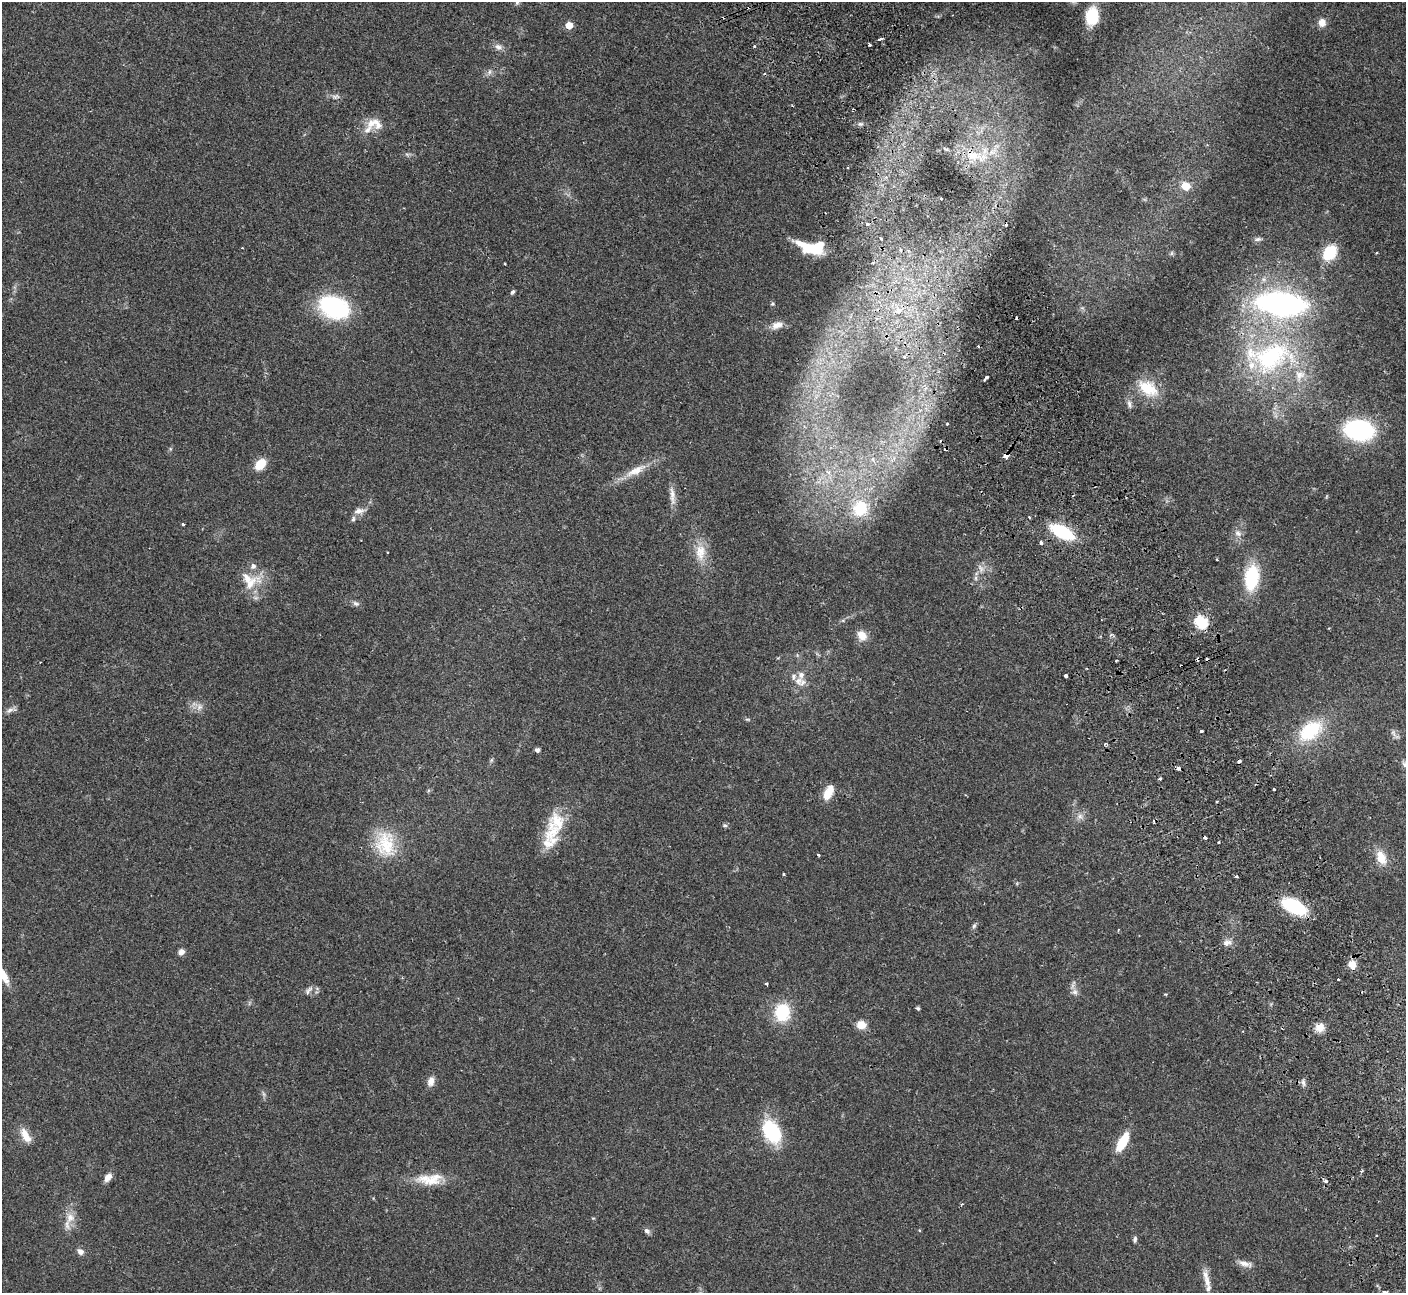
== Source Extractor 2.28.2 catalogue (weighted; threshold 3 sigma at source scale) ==
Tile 6 of 4 x 4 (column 2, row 2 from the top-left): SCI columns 1458-2861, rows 2766-4056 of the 5725 x 5660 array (HDU 1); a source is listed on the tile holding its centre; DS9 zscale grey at full resolution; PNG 1408 x 1295 px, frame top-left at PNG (2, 2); no overlay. Shown black and unused: <1% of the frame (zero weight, under 2 of 3 exposures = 3% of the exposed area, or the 3 px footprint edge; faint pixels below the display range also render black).
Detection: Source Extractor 2.28.2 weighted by HDU 2 'WHT'; one run over the whole footprint, this tile lists its part. Background 0.103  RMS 0.0083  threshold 0.0371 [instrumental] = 3 sigma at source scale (4.5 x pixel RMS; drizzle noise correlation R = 1.50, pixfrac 1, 0.05/0.05 arcsec/px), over >= 5 px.
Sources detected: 146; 1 inside a brighter object's white glare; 17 cosmic-ray / hot-pixel residue — not listed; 15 inside a brighter listed object's ellipse — not listed separately; the other 113 listed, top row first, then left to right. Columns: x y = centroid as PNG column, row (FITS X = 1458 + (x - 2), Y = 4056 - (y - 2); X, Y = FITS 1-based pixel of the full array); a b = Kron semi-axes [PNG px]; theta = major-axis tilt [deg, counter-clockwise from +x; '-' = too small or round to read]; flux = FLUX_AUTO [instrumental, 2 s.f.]
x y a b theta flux
517 2 8 5 81 1.7
1092 16 12 8 84 40
1322 22 9 8 - 7
569 25 5 5 - 18
880 39 5 3 - 4.6
869 45 3 3 - 2.3
754 46 3 3 - 1
498 47 12 7 -20 3.9
489 72 9 6 72 2.5
335 97 12 6 12 3.1
372 123 14 13 - 9.2
861 124 7 4 -10 1.7
407 154 6 5 - 1.5
973 156 36 13 -14 29
1185 186 6 5 - 20
941 199 3 3 - 1.8
1258 239 9 5 2 2.1
809 247 31 11 -22 25
900 250 5 3 - 0.95
1330 252 16 12 55 29
1172 253 7 4 89 1.2
505 264 3 2 - 0.65
513 292 6 4 56 1.5
772 304 6 5 - 1.3
1281 304 36 16 -6 260
334 307 31 21 -20 81
898 311 5 4 - 7.9
777 325 16 10 17 7.3
904 357 3 3 - 1.3
1271 357 66 44 22 140
986 377 5 3 - 5.1
1148 388 29 18 -34 25
1129 404 12 6 -74 3.2
947 424 3 2 - 1
1359 430 19 13 -7 150
170 449 6 4 72 1.1
1006 456 4 4 - 11
260 464 12 8 46 15
636 471 34 10 27 15
828 472 8 4 -36 2.2
672 496 29 7 -84 7.2
860 508 24 21 67 36
359 511 16 8 9 5.4
183 524 3 3 - 1.2
1062 532 18 9 -29 63
1238 533 10 9 - 4.3
1041 543 3 3 - 3.1
700 552 24 14 -90 15
981 568 13 7 -61 4.5
1252 577 26 14 82 45
976 578 7 4 90 1.7
250 584 39 14 36 17
356 604 10 6 -19 2.5
1201 622 6 6 - 100
862 635 12 10 -55 9.4
777 658 5 3 - 0.72
1116 660 3 2 - 1.2
1066 676 3 3 - 9.8
798 681 12 11 - 7.3
199 707 11 8 62 4.4
10 710 12 6 28 3.3
747 719 7 4 -1 1.1
1201 731 3 3 - 1.9
1310 731 28 17 37 47
1393 733 11 5 -61 2.7
537 750 4 4 - 2.9
491 760 7 4 71 1.2
1160 778 3 3 - 1.3
1274 789 3 3 - 2.8
828 792 19 9 63 11
1217 801 3 3 - 1.2
1080 816 9 7 32 3.9
556 823 28 24 87 27
725 825 6 4 0 1.3
1218 842 3 3 - 1.5
385 844 38 27 -78 38
818 855 3 2 - 0.96
1381 858 19 11 -64 12
784 874 3 3 - 1.4
1236 877 4 2 - 1
1294 906 23 11 -25 59
974 926 8 5 63 1.7
1118 930 4 2 - 0.76
1227 942 12 7 12 4.1
181 952 7 7 - 3.7
1352 964 8 7 - 10
3 975 27 8 -62 11
1338 979 3 2 - 0.98
766 984 3 3 - 1.3
308 991 13 6 43 3.1
1075 992 9 8 - 3.7
918 1008 5 4 - 1.3
782 1012 18 16 -88 36
861 1025 11 9 -10 8.2
1320 1027 11 10 - 8.2
431 1081 12 8 74 5.2
1303 1082 9 5 -64 2.6
264 1094 7 4 -71 1.6
772 1132 20 14 -58 62
26 1135 21 10 -59 10
1122 1142 20 8 60 25
108 1177 10 7 51 5.4
432 1180 43 13 -9 20
1325 1181 5 5 - 2.1
962 1204 4 3 - 0.87
70 1217 14 11 65 8.6
647 1231 9 6 -39 2.6
1376 1235 3 2 - 1.5
1135 1239 8 4 79 1.7
80 1252 8 7 - 3.9
1245 1263 18 7 -15 5.4
1206 1279 28 7 -76 8.1
1384 1292 4 3 - 2
Overlapping masked pixels (flux is a lower limit): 2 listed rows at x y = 973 156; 1006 456
Isophote crosses this tile's border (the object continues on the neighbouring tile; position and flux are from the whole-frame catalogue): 3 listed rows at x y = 517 2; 3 975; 1384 1292